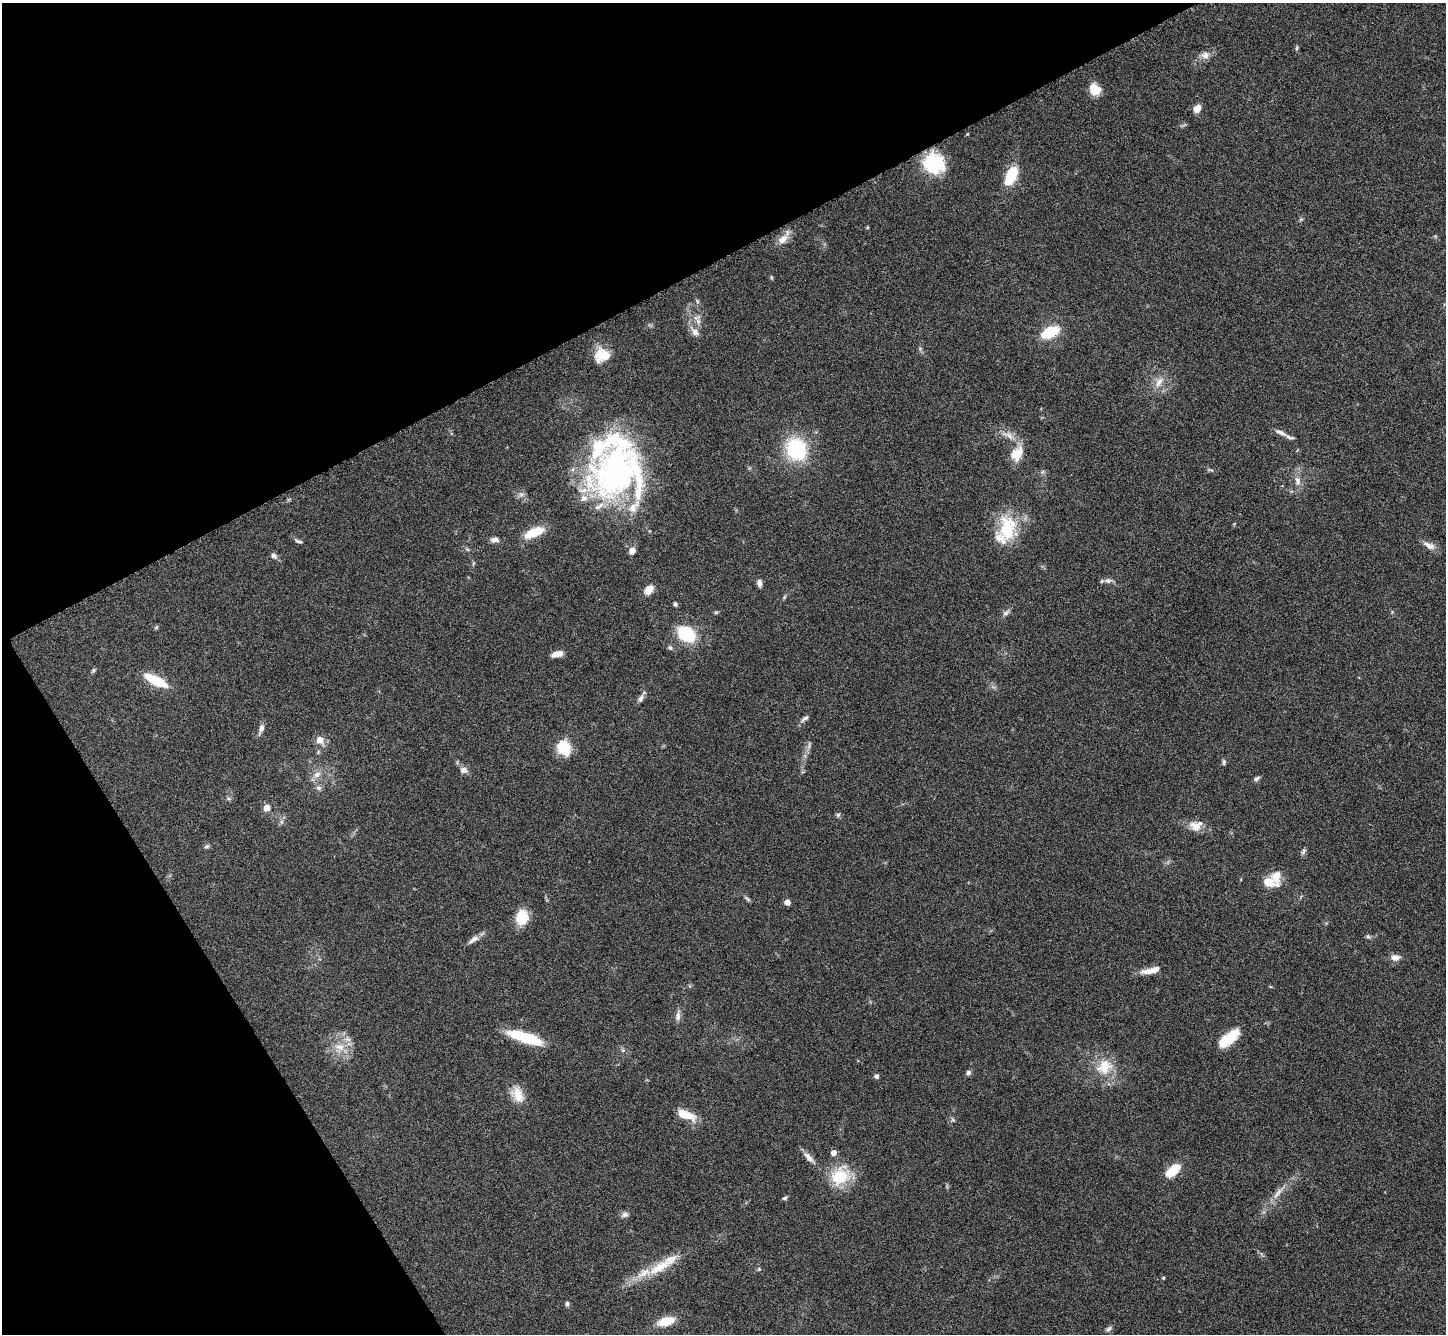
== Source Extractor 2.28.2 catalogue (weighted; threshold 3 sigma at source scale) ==
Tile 5 of 4 x 4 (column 1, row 2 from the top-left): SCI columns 7-1450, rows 2960-4291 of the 5788 x 5781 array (HDU 1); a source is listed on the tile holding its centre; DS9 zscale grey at full resolution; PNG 1448 x 1336 px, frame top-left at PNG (2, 3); no overlay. Shown black and unused: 28% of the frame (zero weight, under 3 of 6 exposures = <1% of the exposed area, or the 3 px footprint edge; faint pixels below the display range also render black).
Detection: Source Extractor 2.28.2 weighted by HDU 2 'WHT'; one run over the whole footprint, this tile lists its part. Background 0.0536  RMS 0.0044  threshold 0.0181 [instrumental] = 3 sigma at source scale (4.09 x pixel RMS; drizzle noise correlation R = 1.36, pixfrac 0.8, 0.05/0.05 arcsec/px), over >= 5 px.
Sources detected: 106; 1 too faint to see at this stretch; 1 inside a brighter object's white glare — not listed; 15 inside a brighter listed object's ellipse — not listed separately; the other 89 listed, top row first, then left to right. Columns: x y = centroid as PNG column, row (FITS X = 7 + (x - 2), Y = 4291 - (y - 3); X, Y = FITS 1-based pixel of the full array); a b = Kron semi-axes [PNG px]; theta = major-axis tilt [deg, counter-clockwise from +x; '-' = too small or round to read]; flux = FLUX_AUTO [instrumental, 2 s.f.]
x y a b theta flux
1297 48 7 3 81 0.61
1205 55 12 10 6 2.6
1095 89 13 10 -42 6.6
1197 109 9 6 54 3.3
934 164 21 19 -50 24
1011 176 23 11 64 12
1301 219 6 4 19 0.55
783 239 16 10 45 3.8
771 277 6 3 -72 0.48
698 321 7 6 - 1.5
695 332 13 8 -54 2.7
1050 332 14 8 27 20
605 356 18 16 54 6.6
1159 382 18 8 58 3.8
1281 432 16 5 -25 2.1
1008 435 20 8 -30 3.9
796 449 17 15 -64 36
1017 454 18 14 62 7.3
615 472 66 49 56 120
1297 481 14 8 -79 2.9
521 494 8 6 -12 1.4
1007 528 36 23 86 18
534 532 26 10 23 9
494 539 11 7 2 1.8
298 541 12 4 -22 0.91
1429 545 18 7 -25 2.8
632 551 8 6 53 2.3
274 556 8 6 -31 1.6
1108 581 11 6 4 1.6
759 583 8 5 -80 1.8
649 590 12 9 46 3.5
675 604 6 4 -62 0.75
716 612 6 4 42 0.5
1006 613 11 5 38 1.3
156 627 6 5 - 0.58
686 634 12 9 -34 29
670 648 7 5 -67 0.82
557 654 12 6 15 3.6
93 670 6 5 - 0.66
156 680 28 9 -27 13
641 698 10 6 64 1.6
805 718 13 5 38 1.3
261 728 12 6 71 2
320 740 7 6 - 4.6
809 745 13 3 83 1
563 747 13 11 -60 16
1224 762 8 5 89 0.81
464 770 11 9 -2 1.9
317 774 11 8 28 2.7
1257 778 8 5 37 0.94
318 788 8 6 -3 1.3
228 798 6 5 - 0.75
266 808 5 5 - 7.7
838 815 6 5 - 0.73
1195 826 17 12 -35 4.3
206 847 7 5 42 0.84
1303 851 9 4 56 0.94
1276 876 15 13 84 5.1
747 899 11 4 -38 0.83
787 902 4 4 - 3.8
522 917 15 12 84 10
1368 936 6 5 - 0.73
473 939 17 7 34 2.3
1395 958 11 8 2 2.6
1147 971 19 8 8 3.8
678 1016 14 7 85 2
527 1038 32 11 -20 18
1229 1038 28 12 39 11
339 1047 15 10 -9 5.3
623 1050 6 4 18 0.63
1104 1067 23 19 41 10
968 1073 6 6 - 1
876 1076 6 5 - 0.99
518 1095 22 14 -64 6.3
686 1115 20 8 -20 8.7
953 1120 7 4 -45 0.64
834 1153 5 5 - 2.7
809 1157 18 7 -47 2.8
1173 1170 19 10 41 8.7
840 1176 27 23 18 14
1277 1193 20 6 51 3.5
785 1198 6 4 35 0.8
625 1214 9 7 0 1.4
659 1267 42 13 28 13
759 1269 5 4 - 0.5
1163 1278 4 3 - 0.36
567 1304 5 5 - 1
666 1321 21 10 15 7.4
1108 1329 9 5 35 1.1
Overlapping masked pixels (flux is a lower limit): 1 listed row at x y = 934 164